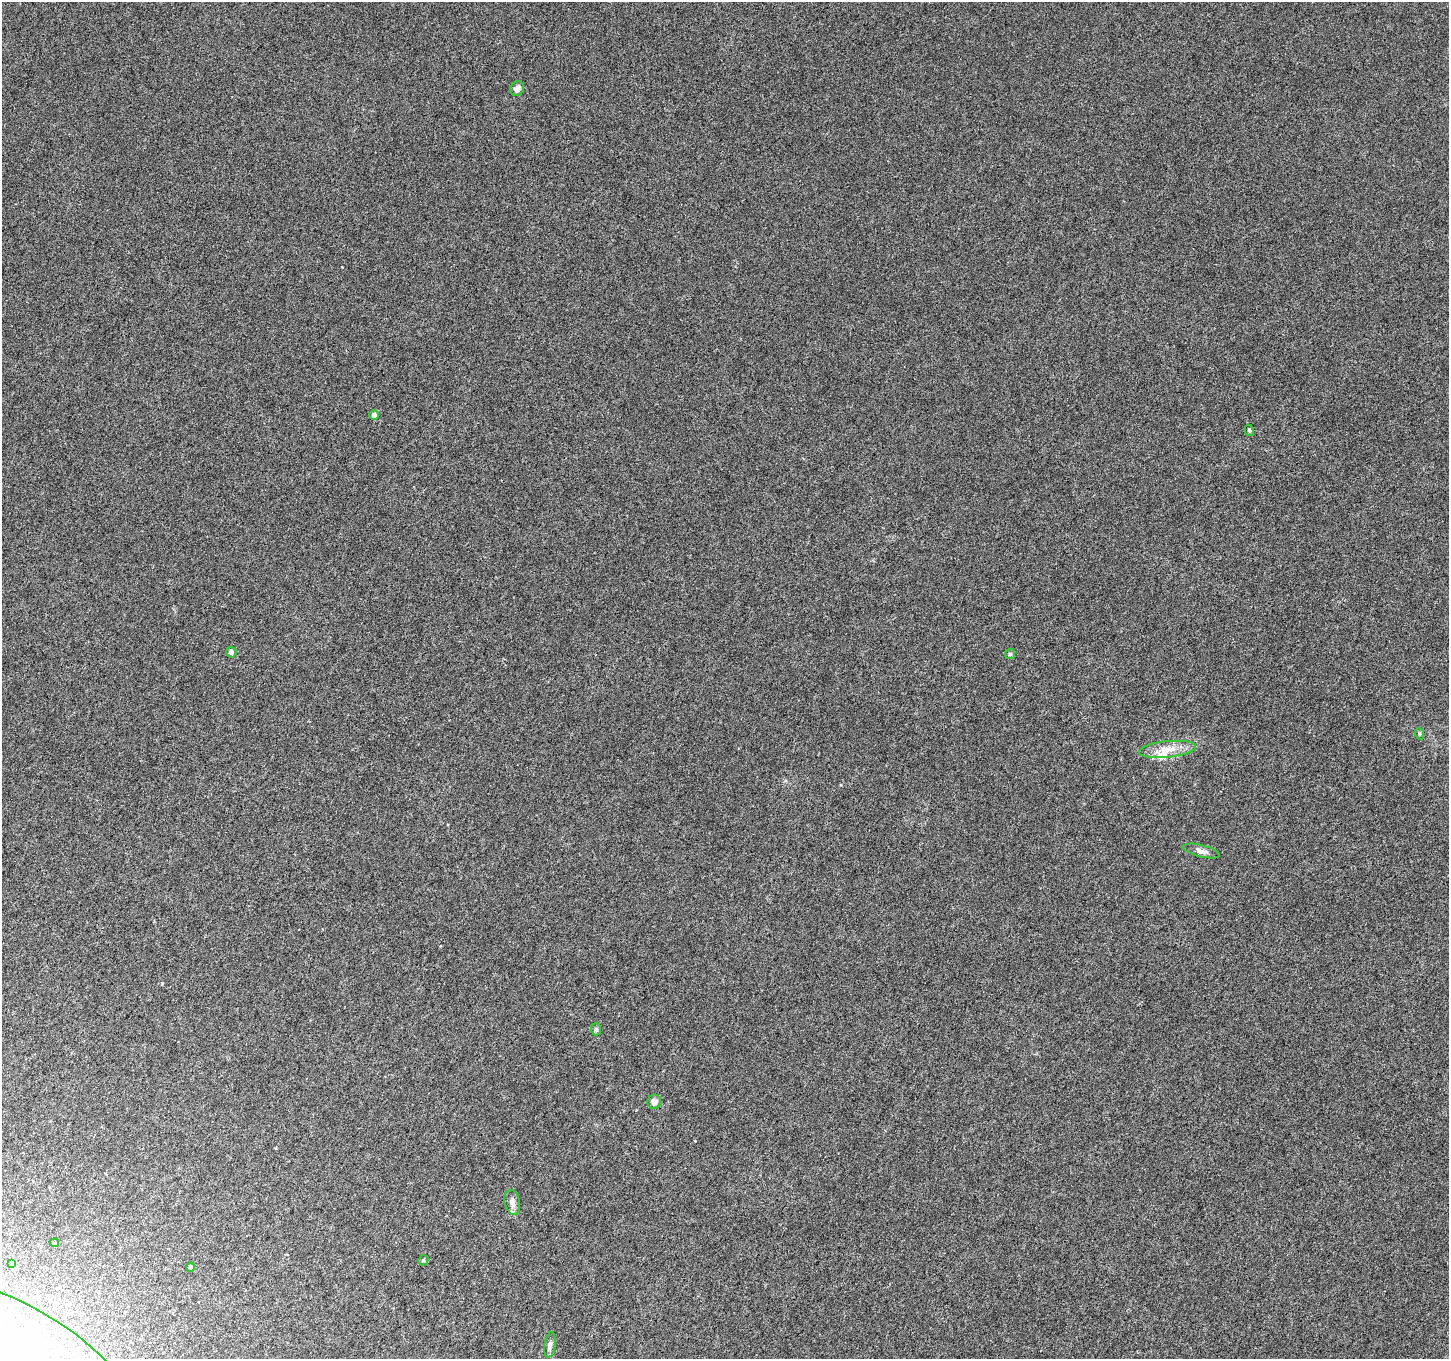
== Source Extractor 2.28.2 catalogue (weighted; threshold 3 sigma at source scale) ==
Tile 7 of 4 x 4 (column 3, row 2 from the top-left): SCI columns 2910-4356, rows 2975-4331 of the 5807 x 5897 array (HDU 1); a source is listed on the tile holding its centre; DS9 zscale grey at full resolution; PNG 1451 x 1361 px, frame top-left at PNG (2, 2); each listed source drawn as its Kron ellipse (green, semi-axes under 4 px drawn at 4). Nothing masked; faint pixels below the display range render black.
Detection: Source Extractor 2.28.2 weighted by HDU 2 'WHT'; one run over the whole footprint, this tile lists its part. Background 4.51e-05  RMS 0.0013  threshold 0.0052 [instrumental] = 3 sigma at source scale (4.09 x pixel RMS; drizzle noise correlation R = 1.36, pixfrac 0.8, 0.0396/0.0396 arcsec/px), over >= 5 px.
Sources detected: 18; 1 inside a brighter listed object's ellipse — not listed separately; the other 17 listed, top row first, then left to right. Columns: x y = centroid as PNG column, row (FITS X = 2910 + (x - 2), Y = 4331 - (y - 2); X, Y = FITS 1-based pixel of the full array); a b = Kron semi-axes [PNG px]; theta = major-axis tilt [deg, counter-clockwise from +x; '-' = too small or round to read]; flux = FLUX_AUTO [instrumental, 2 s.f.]
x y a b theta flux
517 89 7 6 - 0.43
374 415 5 4 - 0.58
1249 430 6 4 -74 0.17
231 652 5 5 - 0.31
1010 654 5 5 - 0.17
1420 734 6 3 -72 0.15
1167 749 28 8 6 1.7
1201 851 19 6 -13 0.58
596 1029 6 5 - 0.21
654 1102 7 6 - 0.56
512 1202 13 7 -77 0.59
54 1243 4 3 - 0.14
423 1260 5 4 - 0.17
11 1264 4 4 - 0.22
190 1267 4 4 - 0.32
550 1345 13 5 82 0.4
2 1356 145 57 -27 69
Overlapping masked pixels (flux is a lower limit): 1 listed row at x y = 2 1356
Isophote crosses this tile's border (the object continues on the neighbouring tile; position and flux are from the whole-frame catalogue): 1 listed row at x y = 2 1356